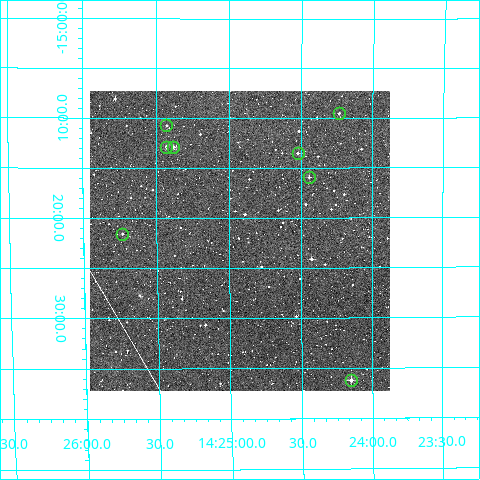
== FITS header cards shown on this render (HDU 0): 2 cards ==
NAXIS1  =                  300
NAXIS2  =                  300

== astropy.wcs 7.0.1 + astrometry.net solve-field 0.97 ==
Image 300 x 300 px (HDU 0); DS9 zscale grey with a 90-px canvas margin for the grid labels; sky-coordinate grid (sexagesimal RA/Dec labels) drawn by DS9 from the SOLVED WCS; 8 Tycho-2 reference stars matched to detected sources circled (green)
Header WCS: RA---TAN/DEC--TAN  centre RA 14:24:55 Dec -15:22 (216.23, -15.37 deg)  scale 6 arcsec/px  FOV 30.0' x 30.0'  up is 0 deg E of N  parity normal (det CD < 0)
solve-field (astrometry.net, Tycho-2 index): VERIFIED the header's WCS against the Tycho-2 star catalogue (verified at 2 index scales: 8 matches each, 0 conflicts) and refined it, rather than solving blind
Solved WCS: RA---TAN-SIP/DEC--TAN-SIP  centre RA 14:24:56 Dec -15:22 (216.23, -15.37 deg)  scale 6.03 arcsec/px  FOV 30.1' x 30.0'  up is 0 deg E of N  parity normal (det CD < 0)
The solver's refit moves the header's centre by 5.3 arcsec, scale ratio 1.005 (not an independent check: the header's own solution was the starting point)
Tycho-2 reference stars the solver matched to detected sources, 8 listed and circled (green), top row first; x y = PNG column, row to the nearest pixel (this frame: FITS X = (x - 90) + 1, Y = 300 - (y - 91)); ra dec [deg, ICRS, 3 dp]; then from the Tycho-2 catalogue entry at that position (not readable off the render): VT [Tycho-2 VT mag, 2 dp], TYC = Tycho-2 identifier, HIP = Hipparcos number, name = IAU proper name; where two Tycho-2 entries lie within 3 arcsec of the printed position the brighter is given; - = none
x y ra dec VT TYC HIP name
339 113 216.059 -15.159 12.09 6152-127-1 - -
166 125 216.357 -15.179 12.03 6152-90-1 - -
166 147 216.357 -15.215 11.90 6152-388-1 - -
173 147 216.345 -15.215 11.43 6152-101-1 - -
298 153 216.130 -15.225 11.94 6152-4-1 - -
309 177 216.110 -15.266 12.12 6152-330-1 - -
122 234 216.433 -15.360 12.15 6152-445-1 - -
351 380 216.038 -15.604 10.49 6152-866-1 - -